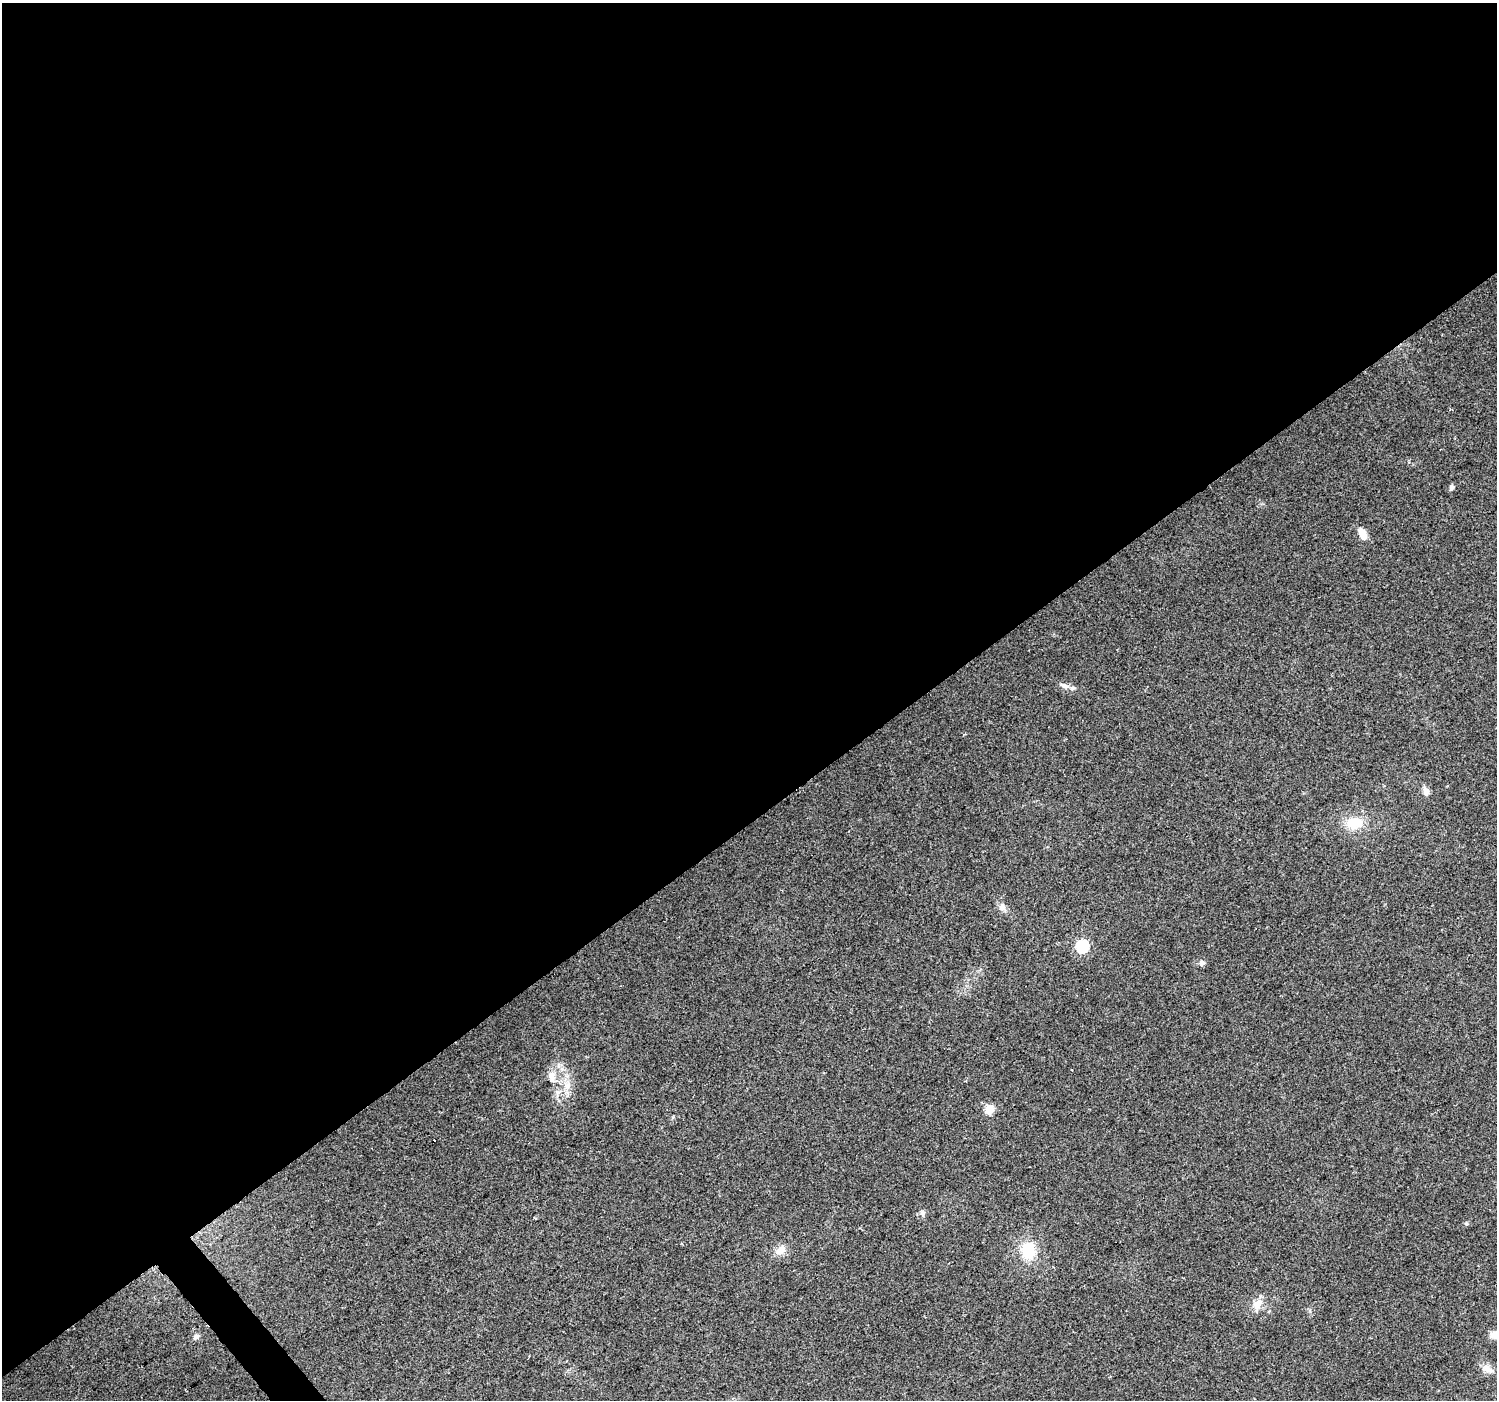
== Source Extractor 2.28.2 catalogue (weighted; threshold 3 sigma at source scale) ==
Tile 2 of 4 x 4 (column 2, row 1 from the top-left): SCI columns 1500-2994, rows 4396-5793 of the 5985 x 5930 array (HDU 1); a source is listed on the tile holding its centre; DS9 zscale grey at full resolution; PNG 1499 x 1402 px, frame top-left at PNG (2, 3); no overlay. Shown black and unused: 59% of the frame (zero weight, under 2 of 3 exposures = <1% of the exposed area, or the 3 px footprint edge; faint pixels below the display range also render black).
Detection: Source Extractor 2.28.2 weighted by HDU 2 'WHT'; one run over the whole footprint, this tile lists its part. Background 0.114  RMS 0.009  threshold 0.0403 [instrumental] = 3 sigma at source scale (4.5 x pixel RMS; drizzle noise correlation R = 1.50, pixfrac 1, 0.0396/0.0396 arcsec/px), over >= 5 px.
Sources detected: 23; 1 inside a brighter listed object's ellipse — not listed separately; the other 22 listed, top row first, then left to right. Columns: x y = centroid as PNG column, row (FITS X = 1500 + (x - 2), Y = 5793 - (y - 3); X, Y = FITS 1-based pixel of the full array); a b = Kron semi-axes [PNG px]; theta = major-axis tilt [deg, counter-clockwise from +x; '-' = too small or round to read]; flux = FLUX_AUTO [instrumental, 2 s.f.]
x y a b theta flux
1452 487 5 5 - 3.4
1363 534 15 9 -66 8
1065 686 11 6 -15 3.7
1426 791 11 7 -71 4.6
1355 823 20 14 4 20
1002 907 10 9 - 4.4
1082 946 6 6 - 110
1202 963 6 6 - 3.8
1072 1070 2 2 - 0.64
552 1076 15 9 -78 8
567 1086 9 7 44 5.1
558 1092 6 6 - 2.7
990 1109 5 5 - 36
434 1140 3 2 - 1.4
923 1213 8 6 78 2.6
1466 1223 5 4 - 1.1
780 1250 14 10 29 7.4
1028 1250 23 18 -86 26
1257 1304 13 10 54 9.1
1495 1334 14 10 12 7.4
196 1337 9 7 45 3.1
1487 1369 18 9 -29 6.7
Isophote crosses this tile's border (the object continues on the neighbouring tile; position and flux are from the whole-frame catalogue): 1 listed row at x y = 1495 1334